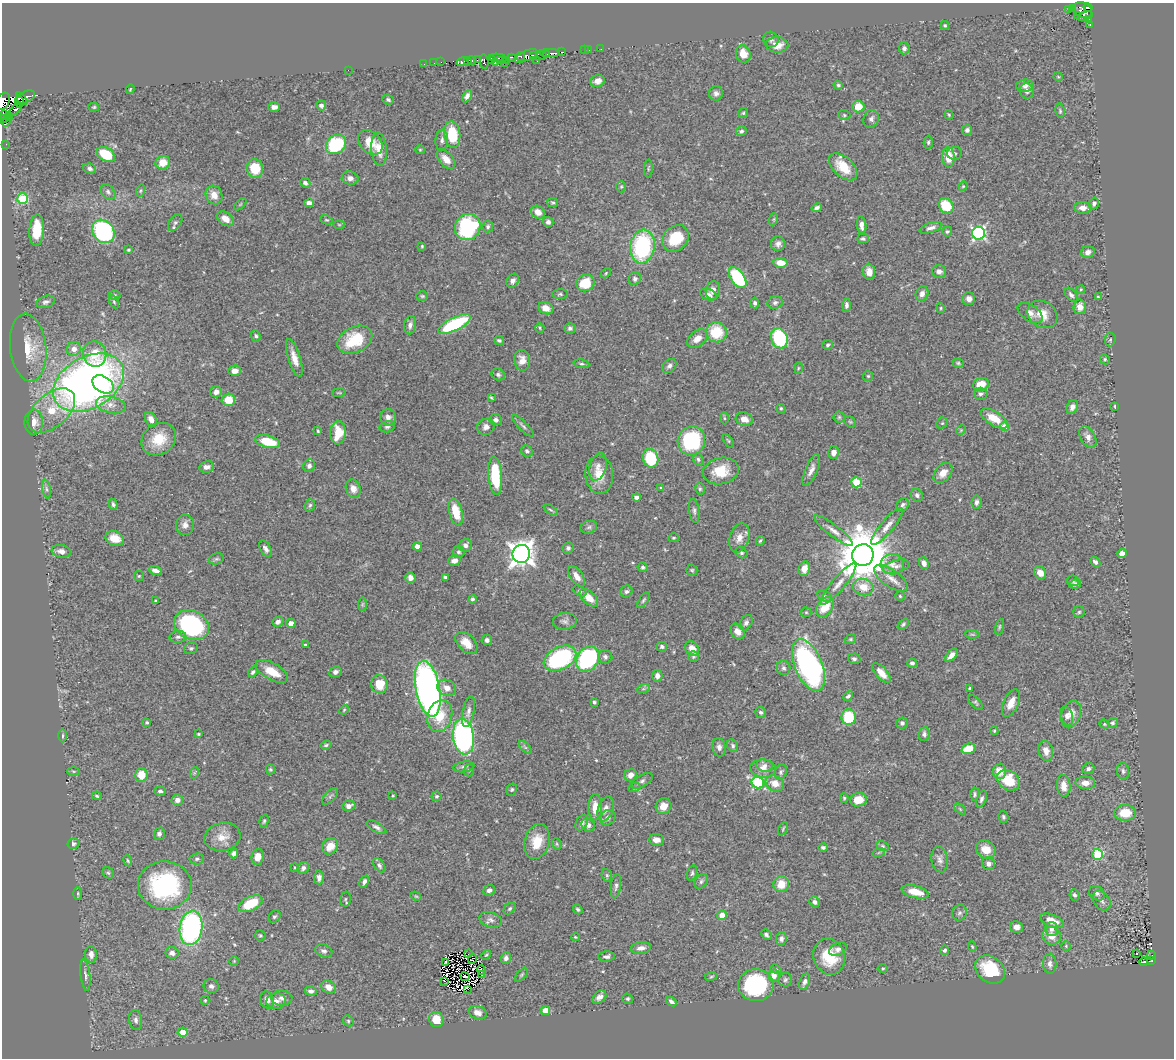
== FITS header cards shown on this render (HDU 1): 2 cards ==
NAXIS1  =                 1172
NAXIS2  =                 1056

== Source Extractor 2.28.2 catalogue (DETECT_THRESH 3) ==
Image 1172 x 1056 px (HDU 1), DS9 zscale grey, 1 PNG px = 1 image px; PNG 1176 x 1060 px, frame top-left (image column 1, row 1056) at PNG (2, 3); each listed source drawn as its Kron ellipse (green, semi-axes under 4 px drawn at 4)
Background 0.432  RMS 0.022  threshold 0.0668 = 3 sigma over >= 5 px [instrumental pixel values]
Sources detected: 539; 9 with non-positive FLUX_AUTO (blend fragments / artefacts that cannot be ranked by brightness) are neither listed nor drawn; of the other 530, the 500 brightest by FLUX_AUTO listed and drawn (30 fainter detections omitted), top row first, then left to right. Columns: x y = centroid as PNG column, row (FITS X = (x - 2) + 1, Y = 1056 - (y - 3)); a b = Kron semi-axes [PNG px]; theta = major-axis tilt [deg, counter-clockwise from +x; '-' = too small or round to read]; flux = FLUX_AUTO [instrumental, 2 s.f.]
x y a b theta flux
1072 8 4 2 - 17
1088 8 4 3 - 66
1068 9 4 3 - 11
1083 10 10 7 -28 270
1077 15 3 2 - 7.6
1085 16 8 3 18 7.8
1089 20 3 2 - 7.5
945 25 4 4 - 2.1
1090 25 3 2 - 10
771 39 8 7 - 4.3
777 45 11 8 -3 17
904 48 6 5 - 4.8
601 49 2 2 - 2.8
584 50 2 2 - 3.2
589 50 2 2 - 2.5
562 52 3 2 - 3.3
550 53 10 2 1 180
547 54 3 3 - 86
743 54 9 7 -73 17
534 55 4 3 - 120
542 55 5 3 - 170
520 56 4 2 - 87
526 56 12 5 23 240
511 57 2 2 - 43
498 58 8 4 -6 2.3
478 59 3 3 - 29
491 59 3 3 - 110
471 60 4 3 - 100
507 60 3 2 - 20
463 61 6 3 18 110
501 61 2 2 - 6.4
537 61 2 2 - 6.1
441 62 2 2 - 7.1
468 62 3 3 - 63
484 62 7 3 -81 62
495 62 4 3 - 20
434 63 2 2 - 1.7
504 63 2 2 - 4.6
424 64 2 2 - 2.2
348 70 2 2 - 29
1058 77 5 4 - 1.6
598 81 7 6 - 7.7
838 85 4 4 - 2.5
1025 86 9 6 5 8.2
130 89 5 3 - 1.7
1027 91 7 7 - 5.4
716 93 7 7 - 5.4
467 96 6 4 61 4.9
25 97 10 5 24 97
22 99 7 3 -51 190
388 100 6 5 - 2.9
3 101 9 6 58 150
20 102 5 3 - 210
321 105 5 5 - 5.2
94 107 5 4 - 2
274 107 5 4 - 6
858 107 6 6 - 24
15 110 7 3 39 18
1060 111 7 4 -81 2.5
743 113 5 5 - 2.3
5 115 3 3 - 21
844 115 6 5 - 2.2
949 115 5 3 - 1.7
9 117 4 2 - 21
3 118 3 2 - 41
871 119 9 7 66 5.3
6 121 6 2 55 5.2
967 130 5 5 - 4.2
741 131 5 4 - 3.4
452 135 13 8 -82 57
442 140 10 6 87 5.3
370 142 14 10 -45 28
928 142 6 4 88 2.7
6 144 2 2 - 5.8
336 144 11 9 39 110
379 149 16 8 -85 21
420 150 5 4 - 1.7
954 153 7 6 - 3.7
106 155 10 6 -29 54
949 157 10 6 -87 27
446 159 12 7 -48 14
163 163 7 6 - 23
843 167 17 9 -43 34
255 168 9 8 - 42
648 168 9 3 88 2
90 169 6 5 - 3.8
350 178 8 6 -13 7.5
305 183 5 4 - 4.1
963 186 5 4 - 1.5
621 187 5 5 - 2
140 191 6 4 72 2.2
108 192 9 6 -47 4.3
214 195 10 8 -63 16
22 199 5 5 - 100
309 203 5 4 - 6.5
553 203 5 4 - 2.4
1094 203 6 5 - 4
240 204 8 3 45 1.6
946 206 8 6 -50 49
817 208 5 4 - 4.6
1083 208 9 6 -2 9.3
538 212 7 6 - 13
225 219 9 6 -35 12
774 219 6 4 71 2
327 220 6 4 -24 1.9
175 222 9 5 56 4.4
548 222 5 5 - 5
339 225 5 3 - 1.6
862 225 8 4 -83 8.5
468 227 13 12 - 190
488 227 6 5 - 3
931 228 12 5 16 6.5
37 230 16 7 87 42
103 231 12 10 -52 240
947 232 5 5 - 2.8
978 233 6 6 - 300
676 238 14 12 45 52
863 239 6 4 0 2.7
778 244 7 7 - 5.9
422 246 4 4 - 1.6
642 247 17 12 81 170
128 250 4 3 - 1.8
1088 252 7 5 19 6.8
781 263 7 5 -4 17
939 271 7 6 - 6.1
869 272 8 6 -84 11
606 273 6 3 46 1.8
738 278 12 6 -55 110
635 279 6 6 - 4.5
513 281 7 5 54 6.1
585 283 9 8 - 48
1081 289 4 3 - 1.6
713 290 9 7 79 7.6
560 294 7 5 1 2.6
708 294 9 5 -22 5.6
922 294 8 6 68 8.3
114 295 6 5 - 2.2
1071 295 8 5 -50 4.6
422 296 6 4 -1 2.2
1098 297 4 3 - 1.6
969 299 6 6 - 8
46 302 9 6 18 4.5
114 302 7 4 -64 2.3
755 303 5 4 - 4
775 303 8 6 17 4.5
846 305 7 4 89 4.8
1080 307 7 6 - 12
546 308 8 6 -22 14
941 308 5 3 - 1.8
1030 313 14 8 -34 9.3
1042 314 16 13 -34 19
454 324 18 6 27 120
410 325 9 6 80 6
540 328 5 4 - 1.9
570 328 5 5 - 3.9
716 332 10 10 - 49
256 336 6 4 -66 2.9
779 338 10 8 -67 110
697 339 11 7 39 13
1110 339 7 5 86 2.4
355 340 18 12 27 61
499 340 5 4 - 2.7
828 345 5 4 - 3
28 348 34 18 -84 44
74 349 7 6 - 9
95 354 13 11 -74 51
294 358 19 6 -73 15
1105 359 5 4 - 2.4
522 360 10 8 -82 12
958 363 6 4 -15 2.3
581 364 8 4 -8 2.6
669 366 8 6 45 4.8
798 368 5 3 - 1.6
235 371 6 5 - 10
498 375 7 5 -32 3.4
868 376 5 5 - 2.1
88 383 38 25 30 1000
103 384 12 8 -33 57
981 384 8 6 20 25
216 392 6 5 - 8.3
339 393 6 3 8 1.6
981 394 7 6 - 4
491 397 4 3 - 1.6
228 400 7 6 - 27
111 405 15 8 -11 12
1115 406 3 2 - 1.6
1072 407 7 5 63 7.4
781 408 5 4 - 2.2
51 410 28 16 41 55
388 417 8 8 - 7.8
839 417 5 5 - 2.4
724 418 6 4 -88 2.1
994 418 15 7 -32 29
151 419 8 5 -61 10
744 419 8 6 -18 12
496 420 6 5 - 4.3
34 422 12 9 -90 14
850 422 6 5 - 2.3
942 423 6 5 - 2.3
523 426 15 4 -46 3.9
387 427 7 5 15 4.5
486 427 9 8 - 7.2
1005 427 4 4 - 31
961 430 5 4 - 1.7
318 431 4 4 - 2
338 433 12 7 88 36
1088 437 11 7 -60 8.2
159 439 18 15 34 38
691 441 14 13 - 140
728 441 8 4 -56 2.1
268 442 13 6 -14 43
527 451 6 5 - 3.5
834 453 6 5 - 8.7
651 458 9 7 -72 71
698 459 6 4 -73 3.1
309 466 6 6 - 4.9
207 467 8 5 9 7.2
598 467 14 8 74 10
811 470 17 6 66 8.9
721 471 18 13 14 36
943 473 11 8 49 12
495 475 19 7 -85 74
599 475 19 14 -85 27
856 482 5 5 - 94
661 488 4 4 - 2.1
46 489 9 4 -79 3.2
353 489 9 7 -71 10
700 489 6 4 -76 2.4
917 495 7 6 - 4.2
636 497 4 4 - 5.6
976 502 7 5 85 5.2
113 504 5 4 - 3
310 505 6 5 - 2.8
903 505 7 6 - 3.9
551 510 8 4 -34 2.6
694 511 12 5 -82 4.5
456 512 14 6 -75 33
185 525 10 9 - 8.8
887 526 23 6 50 13
589 527 8 6 17 3.9
833 531 24 6 -37 11
115 538 9 7 -19 24
673 538 5 4 - 2.1
739 538 15 9 72 13
760 541 5 3 - 2.1
465 545 6 6 - 5.9
417 547 4 4 - 14
568 548 6 5 - 3.7
266 549 9 5 -60 5.2
61 551 9 6 -13 7.3
459 552 6 6 - 3.2
741 553 6 5 - 2.7
521 554 9 9 - 1400
1122 554 5 4 - 8.7
863 555 11 10 - 9200
216 559 7 5 15 2.9
454 561 6 5 - 7.5
1095 562 6 4 -44 4.1
924 563 6 4 -65 8.4
892 564 11 10 - 12
896 566 13 6 15 6.9
643 567 5 5 - 2.6
804 569 7 5 74 12
156 570 6 4 -22 7.2
692 570 5 5 - 2.3
1040 573 7 5 -59 13
139 576 5 5 - 2
577 576 12 6 -55 12
445 577 3 3 - 3.8
410 578 5 5 - 7
891 578 19 8 -35 14
1073 581 6 5 - 2.9
838 584 27 6 50 15
1075 584 6 4 10 3.4
863 587 10 8 -15 26
580 591 7 4 -28 2.1
626 591 6 5 - 3.6
824 596 8 5 -26 3.6
900 596 4 4 - 1.9
589 598 11 6 -42 19
472 599 4 4 - 2.7
643 600 9 4 56 2.8
156 601 4 4 - 2.5
362 604 7 4 89 2.4
825 607 11 7 55 33
806 612 5 5 - 2
1079 612 5 5 - 2.2
565 621 12 8 5 6.4
278 622 6 5 - 5.7
291 623 4 4 - 10
746 623 8 6 56 4.6
903 624 6 4 46 2.5
191 625 18 14 -27 220
999 627 8 4 78 2.1
737 631 8 6 -53 9.9
972 634 7 4 -1 2.2
178 637 8 6 8 4.2
850 639 6 4 21 2.1
487 640 5 5 - 5
466 643 13 8 -46 18
306 645 4 3 - 2.5
662 647 5 5 - 3.6
191 648 7 5 23 3.1
692 649 8 6 -48 14
951 655 8 4 47 7.7
605 657 7 6 - 4.3
693 657 5 5 - 2.5
560 658 17 11 28 190
588 659 13 10 53 210
854 659 6 5 - 3.4
912 663 5 4 - 4.3
808 665 27 13 -67 380
784 668 7 7 - 3.9
272 671 18 8 -28 29
253 672 5 4 - 3.1
335 672 6 5 - 4.9
881 673 12 5 -48 17
657 676 6 5 - 5.9
379 684 9 8 - 34
447 688 10 8 -27 12
969 688 4 3 - 1.5
428 689 28 12 -79 810
643 689 7 4 18 2.5
848 696 5 4 - 3.1
594 702 3 3 - 2.1
975 702 9 4 -46 2.8
1011 703 15 7 66 15
344 710 5 4 - 1.7
468 712 15 6 79 7.2
761 712 5 5 - 3.2
1071 714 14 9 67 13
440 716 16 12 72 35
1067 716 10 6 -75 5.6
849 717 8 7 - 64
147 722 3 3 - 2.1
902 723 6 6 - 4.1
1113 723 5 4 - 2.8
1105 724 5 4 - 1.7
994 731 4 3 - 1.7
199 734 3 3 - 1.8
924 734 7 5 82 4.1
63 736 7 3 89 2.2
463 737 18 10 -83 410
326 745 6 4 20 2.4
733 746 7 5 -60 2.8
525 747 8 4 -45 2.7
719 747 9 6 -78 6.4
968 749 7 5 16 28
1046 751 10 7 -76 12
765 765 8 6 -13 5.6
464 767 10 5 9 4.8
763 768 13 9 -6 11
270 769 5 5 - 2.2
1088 769 6 5 - 4.6
469 770 6 5 - 2.3
73 771 6 3 -1 1.8
999 771 7 6 - 20
1123 771 8 6 -82 3.7
781 772 8 6 73 3.7
194 773 6 3 71 2
141 775 7 6 - 26
630 775 6 5 - 10
1008 780 12 9 -34 46
642 781 12 6 29 4.6
758 783 6 5 - 180
775 783 9 7 -24 15
1085 783 10 6 -4 12
1064 786 11 6 -85 14
634 788 6 4 18 2.2
512 789 6 5 - 2.6
160 791 6 4 -3 3.7
975 794 6 4 89 2.7
97 796 5 3 - 2.1
330 796 10 5 47 3.9
393 796 3 3 - 1.5
436 796 5 5 - 2.7
844 798 5 4 - 2
981 799 9 4 70 4
177 800 6 5 - 7.4
858 800 8 6 11 25
349 806 7 5 14 7.8
663 806 8 7 - 12
595 807 13 6 87 20
606 809 13 7 70 10
960 809 6 4 -45 1.9
1125 813 10 8 1 34
1003 817 6 5 - 2.8
608 818 8 7 - 6.1
264 821 7 4 74 2.3
582 823 8 5 60 5.2
588 825 7 6 - 5.3
377 827 11 4 -30 5
783 829 7 3 64 1.7
159 834 6 5 - 4.6
222 837 18 14 13 21
656 840 7 6 - 9.2
537 842 18 12 74 30
73 843 6 5 - 3.5
557 844 6 4 -71 2
330 846 9 7 50 19
882 846 6 4 -27 2.7
823 847 4 3 - 2.9
986 850 10 8 -29 20
879 852 6 4 20 2.2
234 854 5 4 - 5.4
1097 854 5 5 - 110
258 857 8 6 83 13
197 859 7 5 7 3.3
940 859 13 8 -81 7.2
128 861 6 3 -69 2
989 864 7 6 - 6.6
379 865 8 5 -54 4.4
295 867 3 2 - 1.5
303 868 6 5 - 5
108 873 6 5 - 2.6
692 873 8 4 75 2.9
607 875 6 5 - 2.7
319 877 7 5 88 5.5
701 881 8 6 48 3.4
364 882 6 4 65 4
781 884 8 7 - 23
165 885 27 24 -2 200
616 886 12 5 82 4.8
489 890 6 5 - 5.4
915 892 14 6 -14 23
78 893 6 3 90 2
1097 893 8 6 -41 5.2
1074 895 6 5 - 3.6
416 896 6 4 -28 1.7
346 899 7 5 79 2.5
1102 901 11 8 -56 6.6
815 902 6 5 - 5.2
250 904 13 7 26 53
510 909 7 5 40 2.7
578 909 5 4 - 2.4
960 913 8 7 - 4.4
722 915 5 4 - 17
274 917 7 5 42 2.9
491 920 12 7 -18 6.5
1052 921 12 6 -22 17
1017 927 6 5 - 8.6
191 928 17 11 81 310
1051 929 7 6 - 6.1
260 935 5 5 - 2.4
766 935 6 4 -44 3.2
1052 936 9 8 - 15
575 937 4 3 - 1.6
781 939 6 5 - 4.3
1066 946 5 5 - 1.8
972 947 5 4 - 1.7
641 948 10 5 7 7.8
838 949 9 6 28 6.2
945 950 4 4 - 3.8
324 951 9 6 -19 4.8
172 953 6 6 - 6.3
1136 953 3 2 - 2.6
91 954 8 6 -86 7.9
469 954 3 2 - 2.4
486 955 5 3 - 1.6
1151 955 4 2 - 12
606 956 8 5 5 5
829 957 18 15 -69 50
506 958 6 5 - 4.9
472 959 5 3 - 2.5
234 961 5 4 - 2
1151 961 4 3 - 58
446 962 3 2 - 1.6
1144 962 4 3 - 6.7
1050 964 10 6 -88 6.8
883 968 5 3 - 1.7
776 969 6 4 -20 2.1
990 969 16 12 -40 69
481 970 4 2 - 3.3
481 974 3 3 - 1.5
85 975 16 4 -82 5.4
522 975 8 4 49 2.3
711 976 6 3 9 1.8
774 976 6 5 - 12
465 977 5 2 - 2.3
785 980 7 6 - 3.3
445 981 4 2 - 2.8
805 982 9 5 72 5.1
756 985 17 16 - 160
211 986 8 7 - 5.4
328 987 7 6 - 12
468 989 3 2 - 2.5
311 991 6 4 -9 4.7
599 997 8 5 41 7.1
282 998 11 7 -4 7
628 999 5 5 - 2.4
205 1000 4 4 - 1.6
267 1000 8 7 - 8.4
276 1001 10 7 8 9.7
671 1001 6 4 -38 3.8
546 1011 4 4 - 28
478 1013 9 6 -19 8.8
436 1019 7 7 - 21
136 1020 10 6 -83 5.8
348 1021 6 5 - 2.6
183 1032 5 4 - 20
At the frame edge (FLAGS 8, measured only in part): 2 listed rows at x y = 3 101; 3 118
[30 fainter detections neither listed nor drawn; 9 non-positive-flux detections neither listed nor drawn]